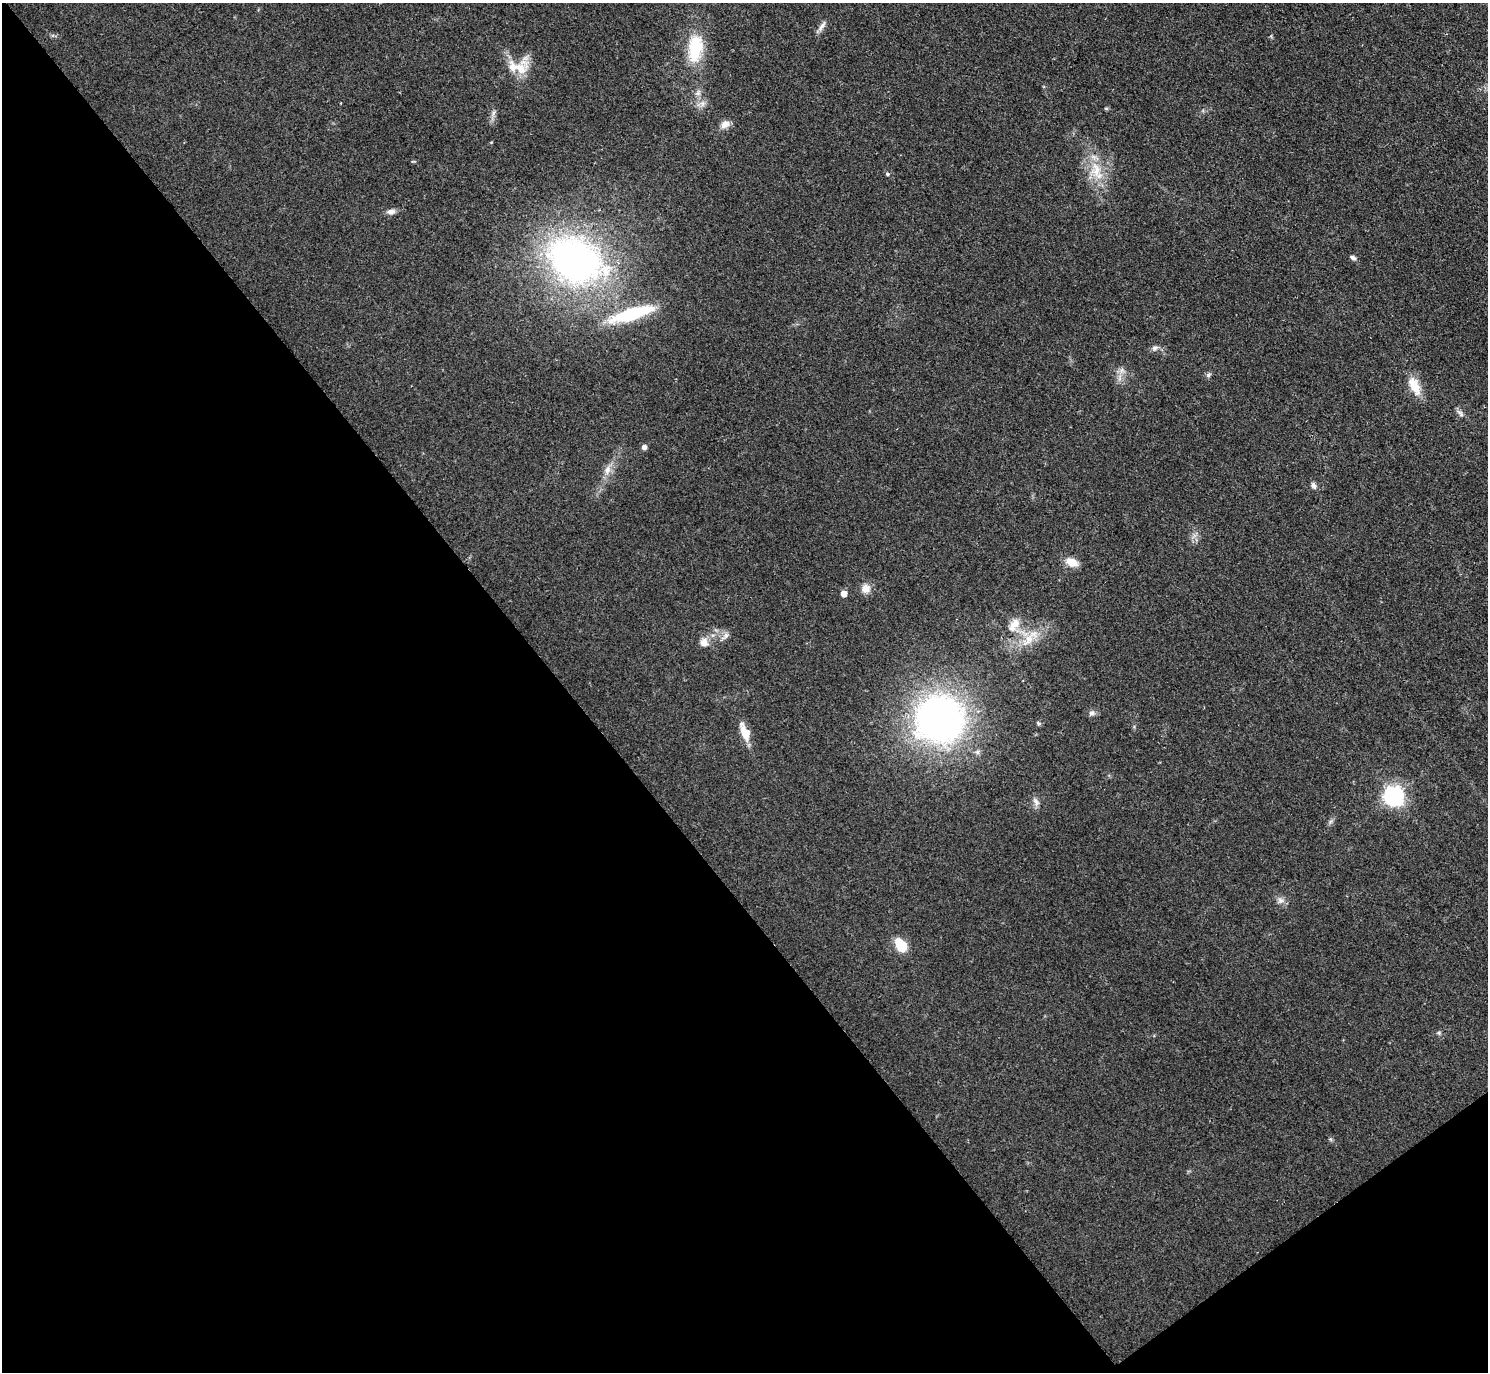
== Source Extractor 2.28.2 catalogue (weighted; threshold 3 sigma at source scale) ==
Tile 14 of 4 x 4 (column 2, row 4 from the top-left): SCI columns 1498-2983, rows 167-1536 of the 5963 x 5961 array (HDU 1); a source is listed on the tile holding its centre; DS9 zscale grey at full resolution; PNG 1490 x 1374 px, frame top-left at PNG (2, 3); no overlay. Shown black and unused: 40% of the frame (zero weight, under 2 of 3 exposures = <1% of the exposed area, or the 3 px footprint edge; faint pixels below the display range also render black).
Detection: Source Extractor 2.28.2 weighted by HDU 2 'WHT'; one run over the whole footprint, this tile lists its part. Background 0.0958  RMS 0.0085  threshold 0.0383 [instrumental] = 3 sigma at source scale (4.5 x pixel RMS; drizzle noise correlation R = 1.50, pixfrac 1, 0.05/0.05 arcsec/px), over >= 5 px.
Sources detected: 37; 2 inside a brighter listed object's ellipse — not listed separately; the other 35 listed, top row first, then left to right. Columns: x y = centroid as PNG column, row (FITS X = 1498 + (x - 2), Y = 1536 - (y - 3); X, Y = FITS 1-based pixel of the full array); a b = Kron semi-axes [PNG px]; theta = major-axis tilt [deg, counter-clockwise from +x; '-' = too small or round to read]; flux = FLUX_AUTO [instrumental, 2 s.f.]
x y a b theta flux
822 26 17 5 57 3.9
695 48 32 16 83 39
520 68 21 13 -43 16
1106 108 6 4 0 1
493 113 7 4 71 2.1
725 124 12 9 35 6
1096 169 28 15 -84 23
887 174 5 4 - 1.6
391 212 11 7 5 3.8
1353 258 8 5 -28 2.5
575 260 82 58 -26 290
1155 348 9 7 22 2.9
1121 370 9 4 71 2.8
1209 375 7 5 42 2
1414 386 25 12 -64 15
1460 413 13 6 -51 3
644 447 4 4 - 4.4
607 470 13 7 73 6.2
1313 485 10 6 -69 2.7
1072 562 12 8 -22 13
866 588 12 11 - 7
844 593 5 5 - 9.5
1014 625 23 11 56 12
726 635 9 6 74 3.1
1028 640 21 12 53 15
704 642 11 10 - 6.4
1092 713 8 6 2 2.9
940 719 28 27 - 520
1038 723 7 5 -36 1.4
745 732 16 8 -66 16
1394 796 9 7 40 410
1036 802 13 7 -66 3.9
1280 900 9 7 -21 3.6
901 945 12 8 -54 27
1439 1033 6 4 -18 1.3